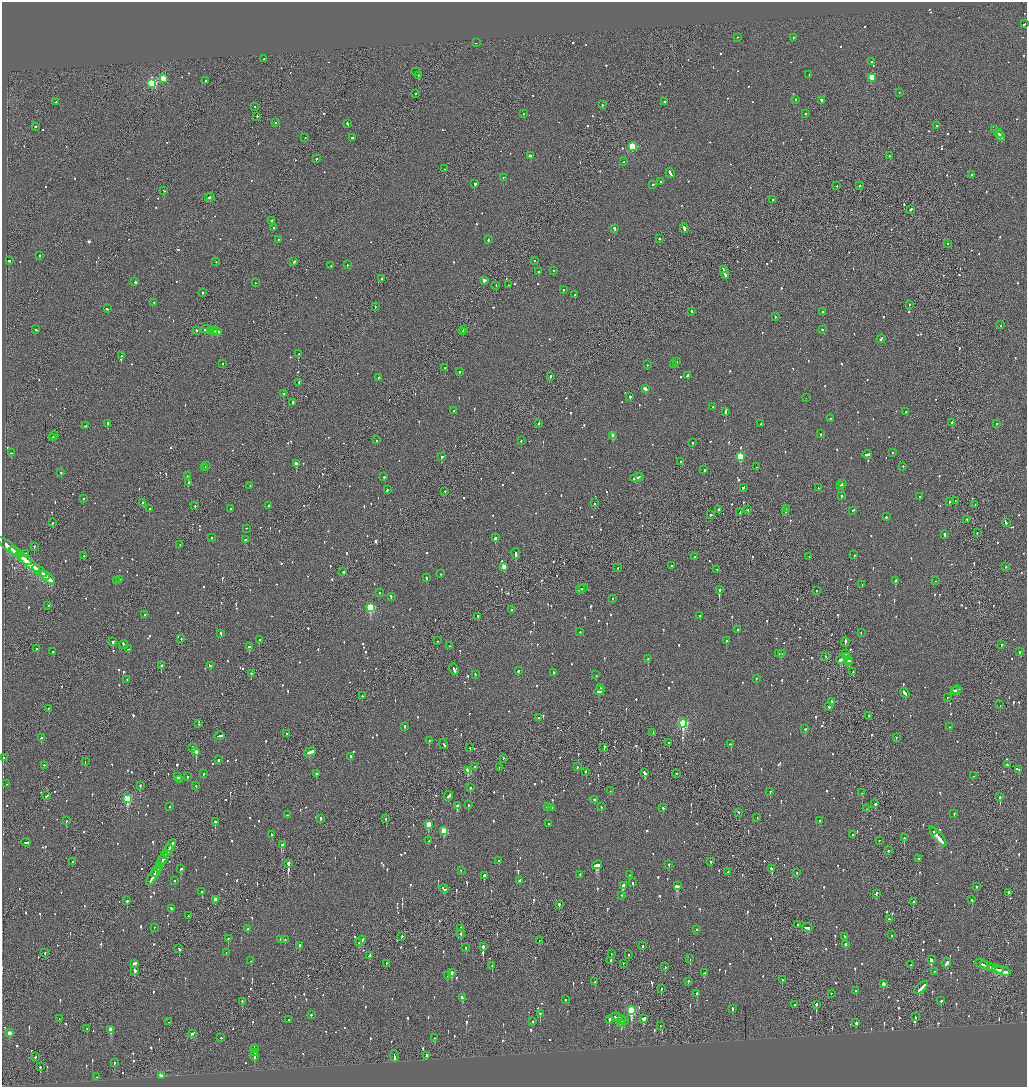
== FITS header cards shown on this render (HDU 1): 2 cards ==
NAXIS1  =                 2050
NAXIS2  =                 2169

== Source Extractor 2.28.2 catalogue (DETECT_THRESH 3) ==
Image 2050 x 2169 px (HDU 1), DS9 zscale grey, zoomed out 1/2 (1 PNG px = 2 x 2 image px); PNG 1029 x 1089 px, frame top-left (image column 2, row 2169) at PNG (2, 2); each listed source drawn as its Kron ellipse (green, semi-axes under 4 px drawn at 4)
Background -0.0818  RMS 0.066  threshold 0.199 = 3 sigma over >= 5 px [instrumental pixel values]
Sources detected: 1311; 51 cannot appear on this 1/2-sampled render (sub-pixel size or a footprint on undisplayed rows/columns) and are neither listed nor drawn; of the other 1260, the 500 brightest by FLUX_AUTO listed and drawn (760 fainter detections omitted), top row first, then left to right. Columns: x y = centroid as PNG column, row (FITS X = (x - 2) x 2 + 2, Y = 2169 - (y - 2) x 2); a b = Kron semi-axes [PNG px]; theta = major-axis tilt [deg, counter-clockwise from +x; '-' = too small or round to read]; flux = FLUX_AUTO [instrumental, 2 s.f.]
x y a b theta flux
1025 24 3 2 - 250
737 37 2 2 - 64
793 37 2 2 - 83
476 43 2 1 - 63
264 58 2 1 - 220
871 62 2 2 - 100
416 71 2 2 - 55
809 74 2 2 - 62
418 75 2 1 - 170
872 77 3 3 - 420
163 78 3 3 - 300
205 81 2 2 - 73
152 83 3 3 - 1300
899 93 2 2 - 56
416 94 2 1 - 180
796 99 2 2 - 58
821 100 4 2 - 150
664 101 2 2 - 650
56 102 2 2 - 79
602 105 2 2 - 77
255 106 2 2 - 59
523 114 2 2 - 82
806 114 2 2 - 89
257 116 2 2 - 110
275 123 2 2 - 100
347 124 3 2 - 140
35 126 2 2 - 240
937 126 2 2 - 87
995 130 3 2 - 370
998 133 5 2 - 630
1001 136 5 2 - 460
305 137 2 2 - 79
352 138 2 2 - 300
632 146 3 3 - 900
530 156 3 2 - 350
890 156 3 2 - 97
316 159 2 2 - 230
623 162 2 1 - 62
444 169 2 2 - 69
670 173 5 2 - 260
972 174 2 2 - 200
503 177 2 1 - 60
660 181 2 2 - 61
475 184 2 2 - 340
653 184 2 2 - 150
859 185 2 2 - 240
837 186 2 2 - 62
164 191 2 2 - 60
211 197 2 2 - 440
209 198 2 2 - 200
773 199 2 1 - 190
911 209 2 2 - 240
271 221 2 2 - 1300
273 228 3 2 - 86
684 228 5 2 - 270
614 229 3 2 - 210
659 238 2 2 - 120
278 239 2 2 - 73
488 240 2 2 - 200
948 243 2 2 - 75
40 255 2 2 - 210
9 260 3 2 - 120
534 260 2 2 - 55
216 262 2 2 - 57
293 262 3 2 - 170
347 265 2 2 - 140
331 266 2 2 - 160
553 270 2 2 - 170
723 270 3 2 - 440
538 271 2 2 - 91
725 273 7 2 -70 380
381 278 2 2 - 86
484 280 3 2 - 120
135 282 3 2 - 180
255 283 2 2 - 57
496 285 2 1 - 82
509 285 3 2 - 72
563 290 2 2 - 300
202 292 2 2 - 240
575 295 2 2 - 420
154 302 2 2 - 70
909 304 2 2 - 93
375 306 2 2 - 67
107 309 3 2 - 110
692 311 2 2 - 200
823 312 3 2 - 95
775 317 2 2 - 76
1001 325 2 2 - 99
463 329 2 1 - 78
822 329 2 2 - 120
36 330 2 2 - 64
196 330 2 1 - 410
206 330 5 1 - 230
211 330 3 2 - 190
214 331 4 2 - 310
217 331 3 2 - 180
462 332 3 2 - 160
881 339 4 2 - 200
298 354 3 2 - 580
121 356 2 2 - 81
676 361 2 2 - 110
223 363 2 2 - 62
673 364 2 1 - 130
647 365 2 2 - 79
445 367 2 2 - 220
459 371 2 2 - 94
687 375 3 2 - 220
550 376 2 2 - 190
379 377 2 2 - 180
299 383 2 2 - 250
645 389 4 2 - 680
283 393 2 2 - 150
630 397 2 2 - 600
806 398 2 1 - 80
293 402 2 2 - 180
713 407 2 2 - 97
454 411 2 2 - 92
725 412 2 2 - 410
906 412 2 2 - 63
830 419 2 2 - 79
952 422 2 2 - 75
108 423 2 2 - 170
539 423 2 2 - 92
996 423 2 2 - 70
761 424 2 2 - 58
86 426 3 2 - 92
821 434 2 2 - 58
54 436 4 2 - 190
613 436 3 3 - 200
52 438 2 2 - 79
377 440 2 1 - 200
521 440 2 2 - 100
692 442 2 2 - 75
892 452 2 2 - 64
11 453 2 2 - 110
867 454 5 2 - 130
740 456 3 3 - 620
441 457 3 2 - 72
681 461 2 2 - 71
296 463 2 2 - 750
207 466 2 1 - 59
903 466 2 2 - 69
205 467 2 2 - 57
757 467 2 2 - 56
704 469 3 2 - 120
61 472 2 2 - 120
187 476 3 2 - 110
640 476 2 1 - 62
384 477 2 2 - 100
636 477 6 2 20 280
189 483 3 2 - 220
842 483 2 2 - 180
840 485 3 2 - 80
250 486 2 2 - 76
743 487 3 2 - 110
818 488 2 2 - 71
387 490 2 2 - 55
445 491 2 2 - 86
841 495 2 2 - 170
920 497 2 2 - 65
83 498 2 2 - 150
949 501 2 2 - 55
955 501 2 1 - 65
143 502 2 2 - 240
594 503 2 2 - 78
975 504 2 2 - 84
269 505 2 2 - 240
195 506 2 2 - 71
149 509 2 2 - 84
231 509 2 2 - 60
719 509 3 2 - 120
786 509 2 2 - 56
748 510 2 2 - 56
853 510 3 2 - 56
785 511 2 2 - 87
740 512 2 2 - 60
711 515 2 2 - 150
886 517 2 2 - 56
967 519 2 2 - 68
53 522 3 2 - 62
1006 523 2 2 - 81
246 528 2 1 - 58
977 533 2 2 - 59
944 534 2 2 - 350
212 538 2 2 - 57
495 538 2 2 - 200
245 540 3 2 - 190
180 545 2 1 - 59
9 546 14 2 -38 2000
34 546 2 2 - 170
16 552 7 2 -40 1400
26 553 2 2 - 58
516 553 5 2 - 360
854 555 2 2 - 110
84 556 3 2 - 81
694 556 2 2 - 62
809 557 2 2 - 61
24 558 9 2 -38 2300
29 562 14 2 -40 3400
672 565 2 2 - 61
504 566 3 3 - 190
1006 567 2 2 - 64
618 568 2 2 - 59
717 569 2 2 - 90
40 571 8 2 -39 1700
343 572 2 2 - 81
440 574 2 2 - 75
45 575 5 2 - 1400
48 578 9 2 -43 1800
426 578 3 2 - 330
119 579 2 2 - 110
117 581 3 2 - 100
895 581 4 2 - 150
936 581 2 2 - 100
862 585 2 2 - 71
584 587 2 2 - 83
581 589 5 2 - 180
719 590 2 2 - 1100
816 591 2 1 - 64
380 592 2 2 - 56
391 597 3 2 - 140
612 598 2 2 - 56
48 606 2 1 - 69
370 607 4 3 - 1200
512 610 2 2 - 63
145 614 2 2 - 100
699 616 2 2 - 81
478 617 3 2 - 130
738 629 2 2 - 130
580 632 2 2 - 55
861 632 2 2 - 62
221 634 3 2 - 250
181 638 2 2 - 75
259 640 2 2 - 130
726 640 2 2 - 220
113 641 3 2 - 280
437 641 2 1 - 60
845 642 5 2 - 250
1001 644 2 2 - 76
124 645 4 2 - 180
249 646 2 2 - 320
449 646 2 2 - 56
36 648 2 2 - 94
128 649 3 2 - 89
53 651 2 2 - 86
1020 652 2 2 - 87
779 653 2 1 - 120
781 653 2 2 - 120
845 653 2 2 - 130
826 656 2 2 - 99
847 656 4 2 - 260
648 659 3 2 - 350
841 659 5 2 - 1000
848 659 2 1 - 92
849 661 3 2 - 260
161 665 2 2 - 280
210 666 3 2 - 110
454 669 6 2 -65 270
518 671 2 2 - 220
553 672 2 2 - 110
853 672 3 2 - 130
251 673 2 2 - 120
475 674 2 2 - 64
596 675 2 2 - 55
756 678 2 2 - 60
127 679 2 2 - 64
600 688 2 2 - 83
954 690 2 2 - 92
957 690 4 2 - 240
599 691 5 2 - 220
905 693 5 2 - 170
362 696 2 2 - 100
947 697 2 2 - 74
831 701 2 2 - 160
1000 705 2 1 - 110
829 707 2 2 - 370
48 708 2 2 - 140
868 716 2 2 - 68
539 717 2 2 - 64
683 723 4 3 - 1700
198 724 2 1 - 97
405 726 2 2 - 74
949 727 2 2 - 78
805 729 2 2 - 79
653 732 3 2 - 61
287 733 2 2 - 190
219 736 5 2 - 210
896 737 2 2 - 61
41 738 2 2 - 89
429 740 2 2 - 96
669 743 2 2 - 170
443 744 5 2 - 310
731 744 2 2 - 160
193 747 3 2 - 86
604 747 4 1 - 190
470 748 2 2 - 56
196 751 3 2 - 440
310 752 6 2 23 250
350 757 3 2 - 130
3 758 2 2 - 64
503 758 2 1 - 96
218 760 2 2 - 190
85 761 2 2 - 67
44 765 2 2 - 320
1007 765 3 2 - 200
475 766 2 1 - 75
499 767 2 1 - 75
577 767 2 1 - 170
1019 769 2 2 - 59
468 770 3 3 - 340
586 771 2 2 - 120
203 773 3 2 - 72
645 773 3 2 - 440
677 773 2 1 - 84
316 774 2 2 - 77
188 776 2 2 - 92
973 776 2 1 - 79
178 777 2 2 - 370
179 779 4 2 - 180
6 784 2 2 - 55
140 785 2 2 - 100
196 786 2 2 - 58
470 788 2 2 - 150
610 791 2 1 - 56
770 792 2 2 - 100
862 793 2 2 - 93
47 796 4 2 - 140
448 796 5 2 - 230
1000 797 2 2 - 210
128 799 4 3 - 880
594 799 2 2 - 64
875 804 2 2 - 170
468 805 2 2 - 120
169 806 2 2 - 64
457 806 3 2 - 390
547 807 2 2 - 110
552 807 2 2 - 69
601 807 2 2 - 56
663 808 3 2 - 71
867 809 2 1 - 68
739 812 2 2 - 140
954 813 2 2 - 120
287 815 2 2 - 81
320 818 2 2 - 200
386 818 2 2 - 110
757 818 2 1 - 130
820 820 2 2 - 85
66 821 2 2 - 160
215 822 2 2 - 250
548 823 2 2 - 63
428 824 3 3 - 300
444 831 3 3 - 380
934 832 2 1 - 110
271 835 3 2 - 160
852 835 2 2 - 81
938 836 12 2 -52 740
904 838 2 2 - 100
879 840 2 1 - 64
429 841 2 2 - 120
26 842 5 2 - 210
282 844 4 3 - 240
171 845 6 2 61 360
168 850 6 2 61 370
888 850 2 2 - 65
165 856 4 1 - 150
919 858 2 2 - 57
163 859 8 2 60 460
499 860 2 2 - 83
72 861 2 1 - 330
711 862 3 2 - 84
288 863 3 1 - 3500
669 864 2 2 - 61
159 865 3 2 - 150
597 865 5 2 - 1600
181 869 3 2 - 96
771 869 3 2 - 130
156 870 7 2 60 390
461 870 2 1 - 62
728 872 2 2 - 340
797 872 2 2 - 66
154 873 2 2 - 180
580 874 2 2 - 78
484 875 2 2 - 380
630 875 2 2 - 170
152 877 9 2 61 410
175 880 2 2 - 63
520 880 3 2 - 67
633 883 2 2 - 100
623 885 3 2 - 510
677 886 4 3 - 260
977 886 2 2 - 95
444 889 5 2 - 280
202 892 2 2 - 320
1008 892 3 2 - 110
876 893 3 2 - 73
622 895 2 2 - 65
215 899 3 2 - 89
972 900 3 2 - 71
127 901 2 2 - 300
913 901 2 2 - 290
559 904 2 2 - 150
171 908 3 2 - 95
188 916 2 2 - 68
889 919 2 2 - 70
798 925 2 2 - 81
155 927 2 2 - 57
807 927 5 2 - 200
247 929 2 2 - 71
461 929 4 1 - 160
697 929 2 2 - 110
461 934 4 2 - 200
892 935 2 1 - 58
845 936 3 2 - 95
402 937 4 1 - 130
228 938 2 2 - 220
280 939 2 2 - 83
285 940 2 2 - 84
539 940 2 1 - 78
361 941 6 2 40 240
359 942 2 2 - 72
300 945 2 2 - 150
845 945 4 2 - 200
483 946 2 2 - 990
643 946 2 1 - 200
466 948 2 2 - 78
179 949 3 2 - 120
45 952 2 1 - 190
226 953 2 2 - 68
611 954 2 1 - 60
628 954 2 1 - 57
369 956 4 2 - 110
690 959 2 2 - 76
610 960 2 2 - 62
931 960 3 2 - 570
251 961 2 2 - 60
134 963 3 2 - 110
386 963 2 1 - 170
623 963 2 2 - 170
947 963 5 2 - 180
911 964 2 2 - 66
982 964 7 2 -24 390
492 965 2 2 - 170
988 966 8 2 -20 380
665 967 2 2 - 150
992 967 3 2 - 200
998 969 6 2 -18 280
135 970 3 2 - 170
934 971 2 2 - 57
1003 971 8 2 -15 350
452 972 2 2 - 170
704 973 3 2 - 73
448 976 2 2 - 84
782 980 2 2 - 62
595 981 2 2 - 76
688 981 2 2 - 95
883 984 3 2 - 86
921 987 8 2 44 430
661 988 2 2 - 64
856 991 2 2 - 91
697 993 3 2 - 170
831 993 2 2 - 61
462 998 3 2 - 210
565 1000 2 2 - 57
242 1001 2 1 - 160
941 1001 2 2 - 95
816 1004 2 2 - 350
794 1005 2 1 - 180
732 1008 3 2 - 98
631 1010 4 3 - 1100
540 1013 2 2 - 120
311 1015 2 2 - 150
617 1017 6 2 -25 240
915 1017 2 2 - 120
644 1018 3 2 - 150
59 1019 2 1 - 64
289 1019 2 2 - 60
609 1019 3 2 - 180
622 1020 4 2 - 260
624 1020 2 1 - 85
533 1021 2 2 - 120
168 1022 2 2 - 130
621 1022 4 3 - 180
856 1023 3 2 - 95
660 1026 2 1 - 55
87 1028 2 2 - 62
111 1029 3 2 - 150
9 1033 3 2 - 140
192 1033 4 2 - 130
221 1038 2 2 - 97
435 1038 2 2 - 77
254 1049 4 2 - 270
254 1053 3 1 - 110
427 1055 3 2 - 130
254 1056 4 2 - 190
394 1056 5 2 - 280
35 1057 3 2 - 100
114 1062 2 2 - 390
40 1067 3 2 - 140
161 1075 3 3 - 87
97 1077 2 1 - 59
At the frame edge (FLAGS 8, measured only in part): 1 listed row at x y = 1025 24
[760 fainter detections neither listed nor drawn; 51 sub-pixel or undisplayed-footprint detections neither listed nor drawn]